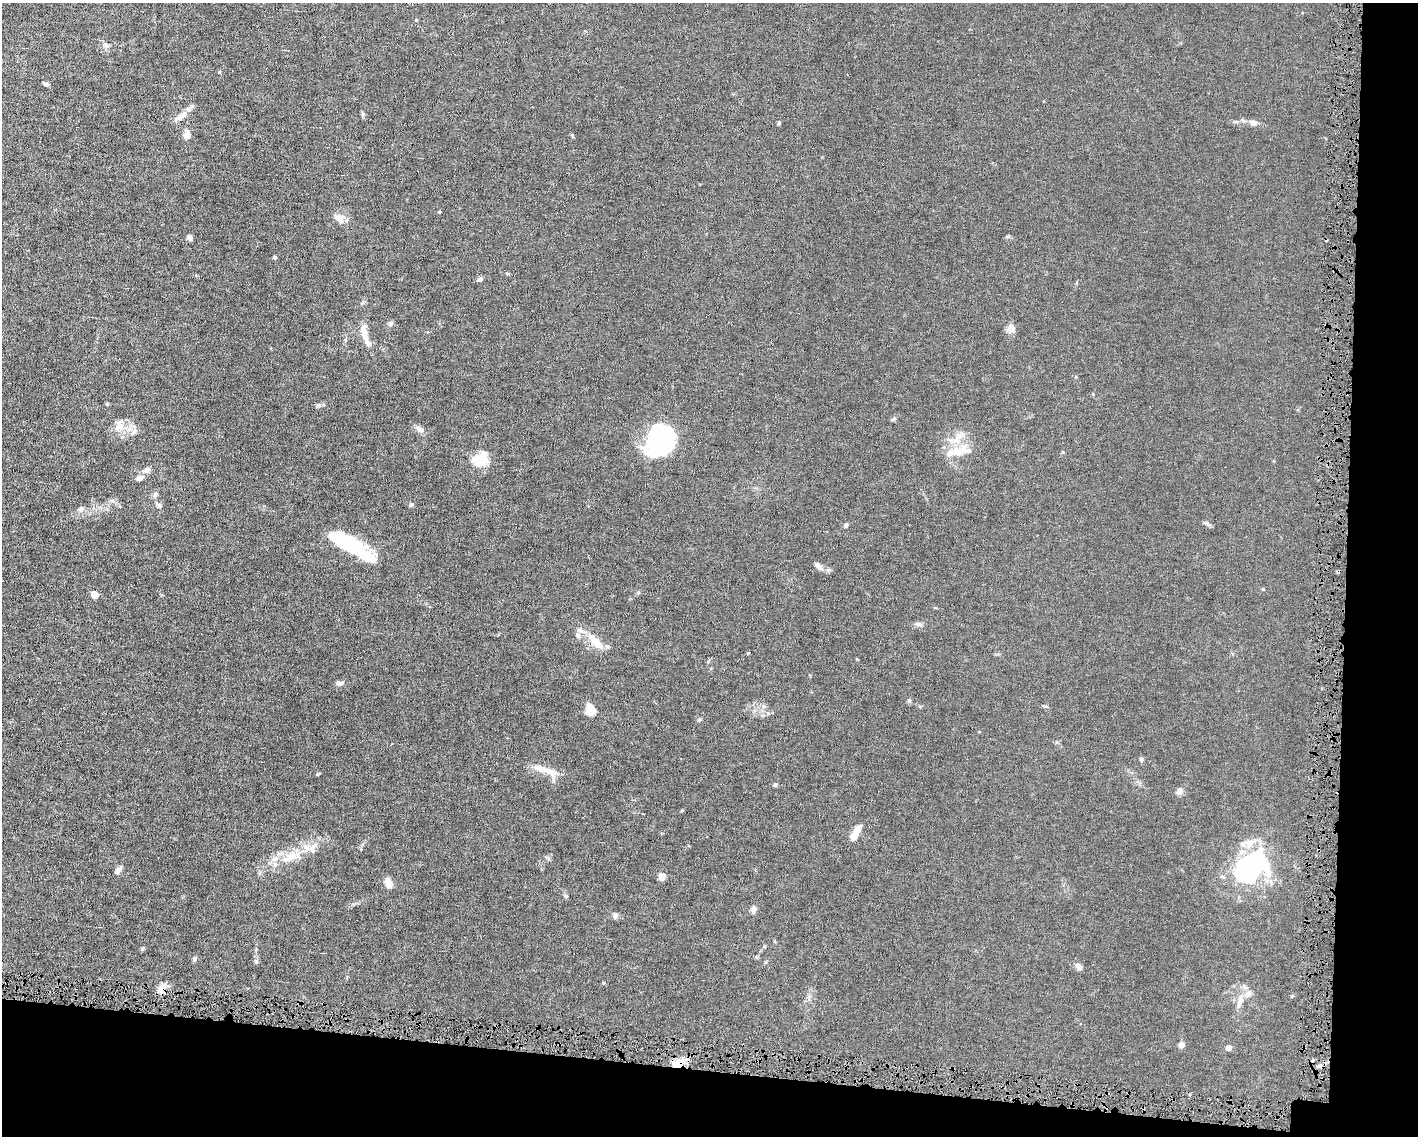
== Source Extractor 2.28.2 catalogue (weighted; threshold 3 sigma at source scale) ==
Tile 12 of 3 x 4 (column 3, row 4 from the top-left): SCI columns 2939-4354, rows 1-1134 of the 4568 x 4535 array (HDU 1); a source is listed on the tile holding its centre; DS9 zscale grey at full resolution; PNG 1420 x 1138 px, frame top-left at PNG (2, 3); no overlay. Shown black and unused: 11% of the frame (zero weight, under 4 of 8 exposures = <1% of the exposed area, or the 3 px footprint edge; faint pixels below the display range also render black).
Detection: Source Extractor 2.28.2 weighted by HDU 2 'WHT'; one run over the whole footprint, this tile lists its part. Background 0.0157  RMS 0.0024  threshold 0.00967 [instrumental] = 3 sigma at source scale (4.09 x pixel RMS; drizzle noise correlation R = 1.36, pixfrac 0.8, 0.05/0.05 arcsec/px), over >= 5 px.
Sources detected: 86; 4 inside a brighter object's white glare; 3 cosmic-ray / hot-pixel residue — not listed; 5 inside a brighter listed object's ellipse — not listed separately; the other 74 listed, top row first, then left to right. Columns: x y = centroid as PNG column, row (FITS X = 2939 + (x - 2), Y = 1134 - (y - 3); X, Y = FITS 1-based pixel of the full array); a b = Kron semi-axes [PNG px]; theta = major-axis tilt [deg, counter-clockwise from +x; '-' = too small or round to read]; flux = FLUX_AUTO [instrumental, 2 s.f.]
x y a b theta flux
416 20 4 4 - 0.17
107 46 7 4 -19 0.43
1345 69 3 2 - 0.36
46 84 7 4 -9 0.46
181 116 21 7 32 1.8
1243 121 6 4 -20 0.36
1253 122 10 7 -14 1
778 123 6 4 29 0.28
187 135 6 6 - 2
572 136 6 3 -72 0.22
439 212 5 3 - 0.18
339 218 11 10 - 1.4
189 238 7 5 -61 0.61
275 257 4 4 - 0.39
507 274 5 3 - 0.22
480 279 6 5 - 0.73
391 324 7 6 - 0.48
1011 328 12 10 48 1.2
364 335 26 9 -80 2.5
318 405 6 5 - 0.39
119 426 16 10 74 2.2
133 426 7 4 -18 0.52
420 429 10 6 -33 1.2
657 431 28 23 3 20
959 436 9 8 - 1.3
955 452 28 11 6 3.5
480 459 19 16 11 4.4
147 470 9 6 28 0.92
139 478 9 6 22 0.87
155 495 7 6 - 0.53
159 505 8 6 -90 0.51
411 505 6 5 - 0.34
81 509 8 6 22 0.7
1206 523 9 5 -21 0.49
846 525 6 5 - 0.37
350 545 55 14 -30 17
820 568 12 7 -35 0.92
1263 589 4 4 - 0.21
638 592 6 4 1 0.26
94 594 5 4 - 3.7
919 624 8 6 -2 0.57
578 635 9 6 -79 0.84
595 641 29 9 -48 3.5
748 653 4 4 - 0.16
340 683 10 6 6 0.69
909 700 6 5 - 0.35
590 711 8 6 79 5.1
699 719 6 5 - 0.34
1141 759 6 5 - 0.36
541 769 26 9 -17 2.6
317 774 5 4 - 0.24
775 785 6 5 - 0.32
1179 791 6 6 - 1.3
682 810 5 3 - 0.18
853 835 14 8 67 1.8
291 856 18 10 23 3.1
275 858 7 4 19 0.59
1254 866 40 35 14 20
118 871 11 6 64 0.79
661 877 8 7 - 1.2
388 883 10 7 -66 2
566 896 6 5 - 0.34
753 909 8 6 80 0.94
615 916 8 6 86 0.58
194 958 6 5 - 0.34
256 961 7 4 -88 0.36
1079 967 8 6 -49 1.1
603 983 5 3 - 0.18
162 987 15 7 43 1.6
1248 994 11 8 53 1.3
1239 1002 16 7 77 1.6
1181 1045 6 5 - 1.3
1229 1047 7 7 - 0.74
678 1064 14 9 34 3.6
Overlapping masked pixels (flux is a lower limit): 3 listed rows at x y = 1345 69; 162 987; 678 1064
Unlisted compact peaks at least as high as the median listed source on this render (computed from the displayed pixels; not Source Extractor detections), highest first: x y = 142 949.